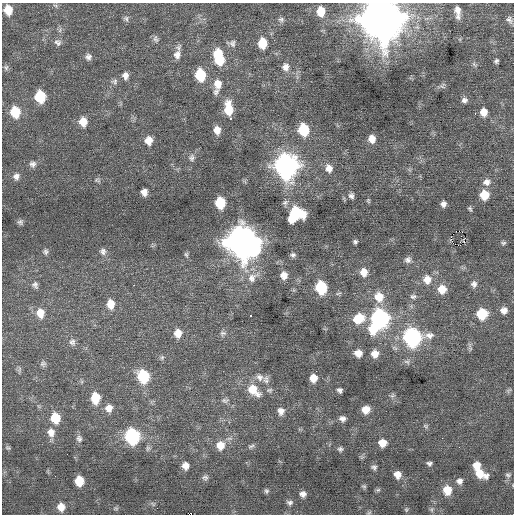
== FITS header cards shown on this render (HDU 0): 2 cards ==
NAXIS1  =                  512 / Axis length
NAXIS2  =                  512 / Axis length

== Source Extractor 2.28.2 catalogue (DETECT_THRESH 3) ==
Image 512 x 512 px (HDU 0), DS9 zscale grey, 1 PNG px = 1 image px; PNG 516 x 516 px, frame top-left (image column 1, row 512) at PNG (2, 3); no overlay
Background 0.0898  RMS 0.75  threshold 2.25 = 3 sigma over >= 5 px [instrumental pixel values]
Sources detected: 147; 1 with non-positive FLUX_AUTO (blend fragments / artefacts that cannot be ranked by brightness) is not listed; the other 146 listed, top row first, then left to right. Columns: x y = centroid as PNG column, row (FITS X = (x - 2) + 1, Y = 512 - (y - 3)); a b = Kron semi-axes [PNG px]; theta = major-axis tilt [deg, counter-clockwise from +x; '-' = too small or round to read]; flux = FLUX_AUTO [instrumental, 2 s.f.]
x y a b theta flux
55 6 7 4 -43 87
8 10 9 7 -77 750
321 11 8 7 - 740
457 11 12 5 -85 370
126 19 9 6 -63 140
281 19 8 7 - 160
382 19 14 13 - 220000
509 20 12 9 -52 250
60 30 7 4 72 97
155 39 11 7 -80 150
58 42 10 8 -26 190
232 43 12 9 -16 220
262 43 10 8 -87 1100
177 55 13 9 77 370
88 57 8 8 - 200
219 57 18 9 -78 2000
496 61 5 4 - 110
474 64 10 4 -46 100
6 67 8 6 -58 110
285 67 10 9 - 330
200 75 10 8 -79 1900
125 76 9 8 - 270
114 81 9 7 2 160
218 84 11 9 -84 550
443 86 10 5 57 120
216 92 10 7 49 180
40 97 9 8 - 2000
464 100 8 7 - 180
228 109 15 8 -85 1100
15 112 10 8 -77 1500
484 112 9 8 - 460
475 113 3 2 - 48
230 119 3 3 - 220
83 122 10 8 -79 650
217 130 9 8 - 430
303 130 10 8 -78 2100
372 139 9 8 - 430
148 141 10 9 - 490
191 158 10 9 - 210
33 164 10 9 - 220
286 166 12 11 - 31000
329 168 11 9 -73 400
16 176 9 9 - 260
97 180 9 5 -11 110
487 182 10 9 - 310
144 192 6 6 - 320
484 195 8 8 - 1000
351 196 8 7 - 170
368 201 7 5 -70 70
220 203 9 7 -83 1700
285 203 10 8 69 190
443 204 6 6 - 210
470 209 7 4 -60 88
296 214 14 11 36 3200
20 222 7 6 - 130
459 231 2 2 - 120
242 242 14 12 -58 86000
355 242 5 5 - 110
503 243 7 5 -1 95
455 244 2 2 - 230
458 245 2 2 - 140
103 251 9 8 - 200
45 252 8 7 - 130
186 255 8 5 -72 100
293 255 7 6 - 140
408 260 9 8 - 210
364 272 11 9 -85 500
284 275 9 8 - 440
252 277 21 12 39 780
427 280 11 11 - 610
474 284 9 8 - 220
35 285 9 8 - 170
134 285 2 2 - 470
321 288 9 8 - 3000
442 289 10 9 - 740
338 293 9 4 21 100
413 296 10 7 4 180
379 297 12 11 - 900
111 304 11 8 -82 590
504 310 8 8 - 350
40 313 12 9 -79 610
482 314 9 9 - 1800
251 315 3 2 - 110
359 318 13 11 27 1200
380 318 10 9 - 12000
373 329 12 11 - 1200
178 333 10 9 - 500
223 333 10 7 -2 160
413 337 11 10 - 14000
72 342 10 9 - 220
470 347 14 5 -80 140
358 353 9 8 - 470
375 354 9 8 - 480
162 357 6 5 - 98
407 362 9 7 -6 160
43 364 9 8 - 160
19 369 9 4 81 100
143 376 10 8 -76 2900
259 377 10 9 - 290
313 378 7 7 - 560
266 380 11 7 -89 220
253 390 18 11 -43 1100
269 390 9 6 -5 140
339 390 6 5 - 140
509 390 10 4 47 92
392 395 8 6 44 110
95 398 10 8 -87 1100
225 400 11 7 -3 180
109 408 9 9 - 380
366 410 8 7 - 540
281 411 10 8 81 300
55 418 10 8 -78 1200
342 419 8 7 - 210
426 426 8 5 -41 94
51 432 11 10 - 410
132 436 10 8 -80 6600
79 438 9 7 -77 170
382 443 7 7 - 600
220 445 11 10 - 690
251 446 10 5 25 130
8 448 7 4 -18 74
340 449 7 6 - 120
429 463 6 5 - 130
477 465 8 7 - 600
185 466 8 7 - 370
374 467 7 6 - 130
479 473 14 8 -27 940
397 475 8 7 - 420
508 475 8 6 -3 130
55 476 2 2 - 23
205 478 8 7 - 160
79 481 8 7 - 1000
459 481 8 8 - 230
364 486 6 5 - 83
378 490 7 5 21 83
447 490 10 9 - 860
266 491 7 6 - 110
303 494 7 6 - 250
290 503 8 7 - 160
153 504 9 4 -36 98
61 507 10 9 - 520
116 508 8 6 -1 100
406 509 6 5 - 73
431 510 8 5 -89 100
369 513 6 4 2 74
189 514 2 2 - 130
At the frame edge (FLAGS 8, measured only in part): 2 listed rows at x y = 382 19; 189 514
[1 non-positive-flux detection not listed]